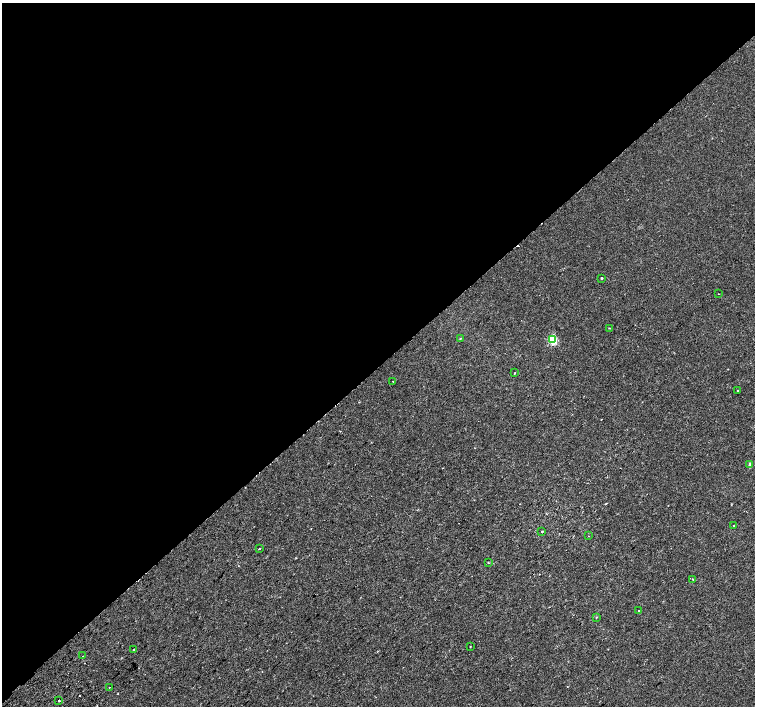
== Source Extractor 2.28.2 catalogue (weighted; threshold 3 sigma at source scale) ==
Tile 2 of 4 x 4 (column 2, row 1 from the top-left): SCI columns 1550-3054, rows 4420-5827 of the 6116 x 6089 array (HDU 1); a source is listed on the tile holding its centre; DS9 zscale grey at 2 x 2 block average (1 PNG px = mean of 2 x 2 image px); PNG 757 x 708 px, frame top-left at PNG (2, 3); each listed source drawn as its Kron ellipse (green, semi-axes under 4 px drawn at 4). Shown black and unused: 52% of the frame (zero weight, under 2 of 3 exposures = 3% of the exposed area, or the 3 px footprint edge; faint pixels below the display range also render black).
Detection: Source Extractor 2.28.2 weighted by HDU 2 'WHT'; one run over the whole footprint, this tile lists its part. Background 0.00381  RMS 0.0025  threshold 0.0111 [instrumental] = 3 sigma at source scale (4.5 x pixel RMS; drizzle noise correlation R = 1.50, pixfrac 1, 0.0396/0.0396 arcsec/px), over >= 5 px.
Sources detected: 24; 2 cosmic-ray / hot-pixel residue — neither listed nor drawn; the other 22 listed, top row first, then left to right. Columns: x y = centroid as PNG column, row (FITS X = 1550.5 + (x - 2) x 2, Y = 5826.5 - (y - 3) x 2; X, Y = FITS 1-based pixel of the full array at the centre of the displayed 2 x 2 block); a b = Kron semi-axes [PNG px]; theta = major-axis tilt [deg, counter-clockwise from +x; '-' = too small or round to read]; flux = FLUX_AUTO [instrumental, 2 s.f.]
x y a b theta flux
601 278 2 2 - 1.6
719 294 2 2 - 0.29
609 328 2 2 - 0.29
460 338 3 2 - 0.28
552 340 3 3 - 37
515 373 2 2 - 0.46
393 381 2 2 - 0.25
738 390 3 2 - 0.35
750 464 3 3 - 1.8
733 525 2 2 - 0.45
542 531 2 2 - 0.72
589 536 2 2 - 0.37
259 548 2 2 - 0.9
488 563 3 2 - 0.33
692 579 2 2 - 0.24
639 611 2 2 - 0.42
596 617 3 2 - 0.3
470 647 2 2 - 0.22
134 649 2 2 - 1.7
83 656 2 2 - 0.17
109 687 2 2 - 0.7
59 701 2 2 - 1.3
Diffuse or blended objects may show on this block-average render without a row.